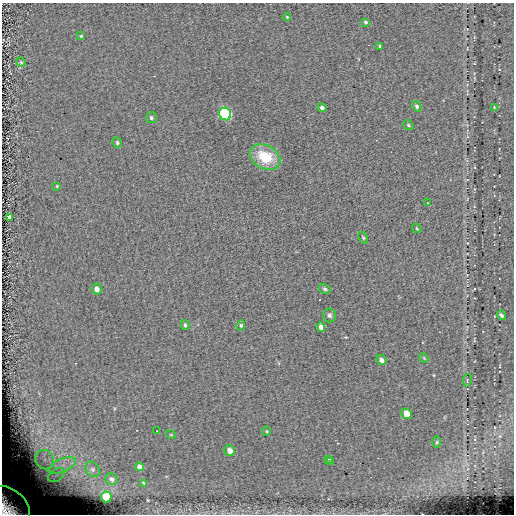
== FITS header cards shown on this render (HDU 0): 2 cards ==
NAXIS1  =                  512
NAXIS2  =                  512

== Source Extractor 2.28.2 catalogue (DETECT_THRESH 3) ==
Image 512 x 512 px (HDU 0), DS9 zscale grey, 1 PNG px = 1 image px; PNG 516 x 516 px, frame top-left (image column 1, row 512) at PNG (2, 3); each listed source drawn as its Kron ellipse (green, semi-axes under 4 px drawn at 4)
Background 0.115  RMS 5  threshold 15.1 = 3 sigma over >= 5 px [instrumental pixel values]
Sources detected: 45; all 45 listed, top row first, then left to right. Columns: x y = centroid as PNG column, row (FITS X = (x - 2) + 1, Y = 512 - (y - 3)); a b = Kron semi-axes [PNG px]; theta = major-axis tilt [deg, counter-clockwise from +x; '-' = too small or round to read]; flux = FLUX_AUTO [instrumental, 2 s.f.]
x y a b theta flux
287 17 4 3 - 300
365 22 3 3 - 470
81 36 4 4 - 370
380 46 3 3 - 390
21 62 5 4 - 390
417 106 5 4 - 620
494 107 3 2 - 240
322 108 4 3 - 880
225 114 6 5 - 44000
151 118 5 5 - 670
408 125 5 3 - 420
117 143 5 4 - 590
265 157 16 12 -29 11000
57 186 3 3 - 310
427 203 2 2 - 230
9 217 4 4 - 1200
417 228 5 3 - 320
363 238 6 4 -63 430
97 289 5 5 - 1900
325 289 6 4 -32 590
329 315 7 6 - 810
501 315 5 3 - 770
185 325 5 4 - 560
241 325 5 4 - 520
321 327 5 4 - 1400
424 358 5 4 - 300
381 360 5 5 - 1300
467 380 6 2 79 280
406 414 5 5 - 4400
157 431 3 2 - 280
267 431 5 3 - 310
171 435 5 3 - 270
437 442 6 4 89 380
230 451 6 5 - 2000
328 459 3 2 - 400
45 460 10 9 - 3300
330 462 3 2 - 380
62 465 15 6 24 3400
140 467 4 4 - 1700
92 469 8 6 -53 1000
56 475 9 6 33 1700
112 479 6 5 - 710
144 483 3 2 - 330
106 497 5 5 - 11000
9 507 24 16 -43 19000
At the frame edge (FLAGS 8, measured only in part): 1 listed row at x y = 9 507